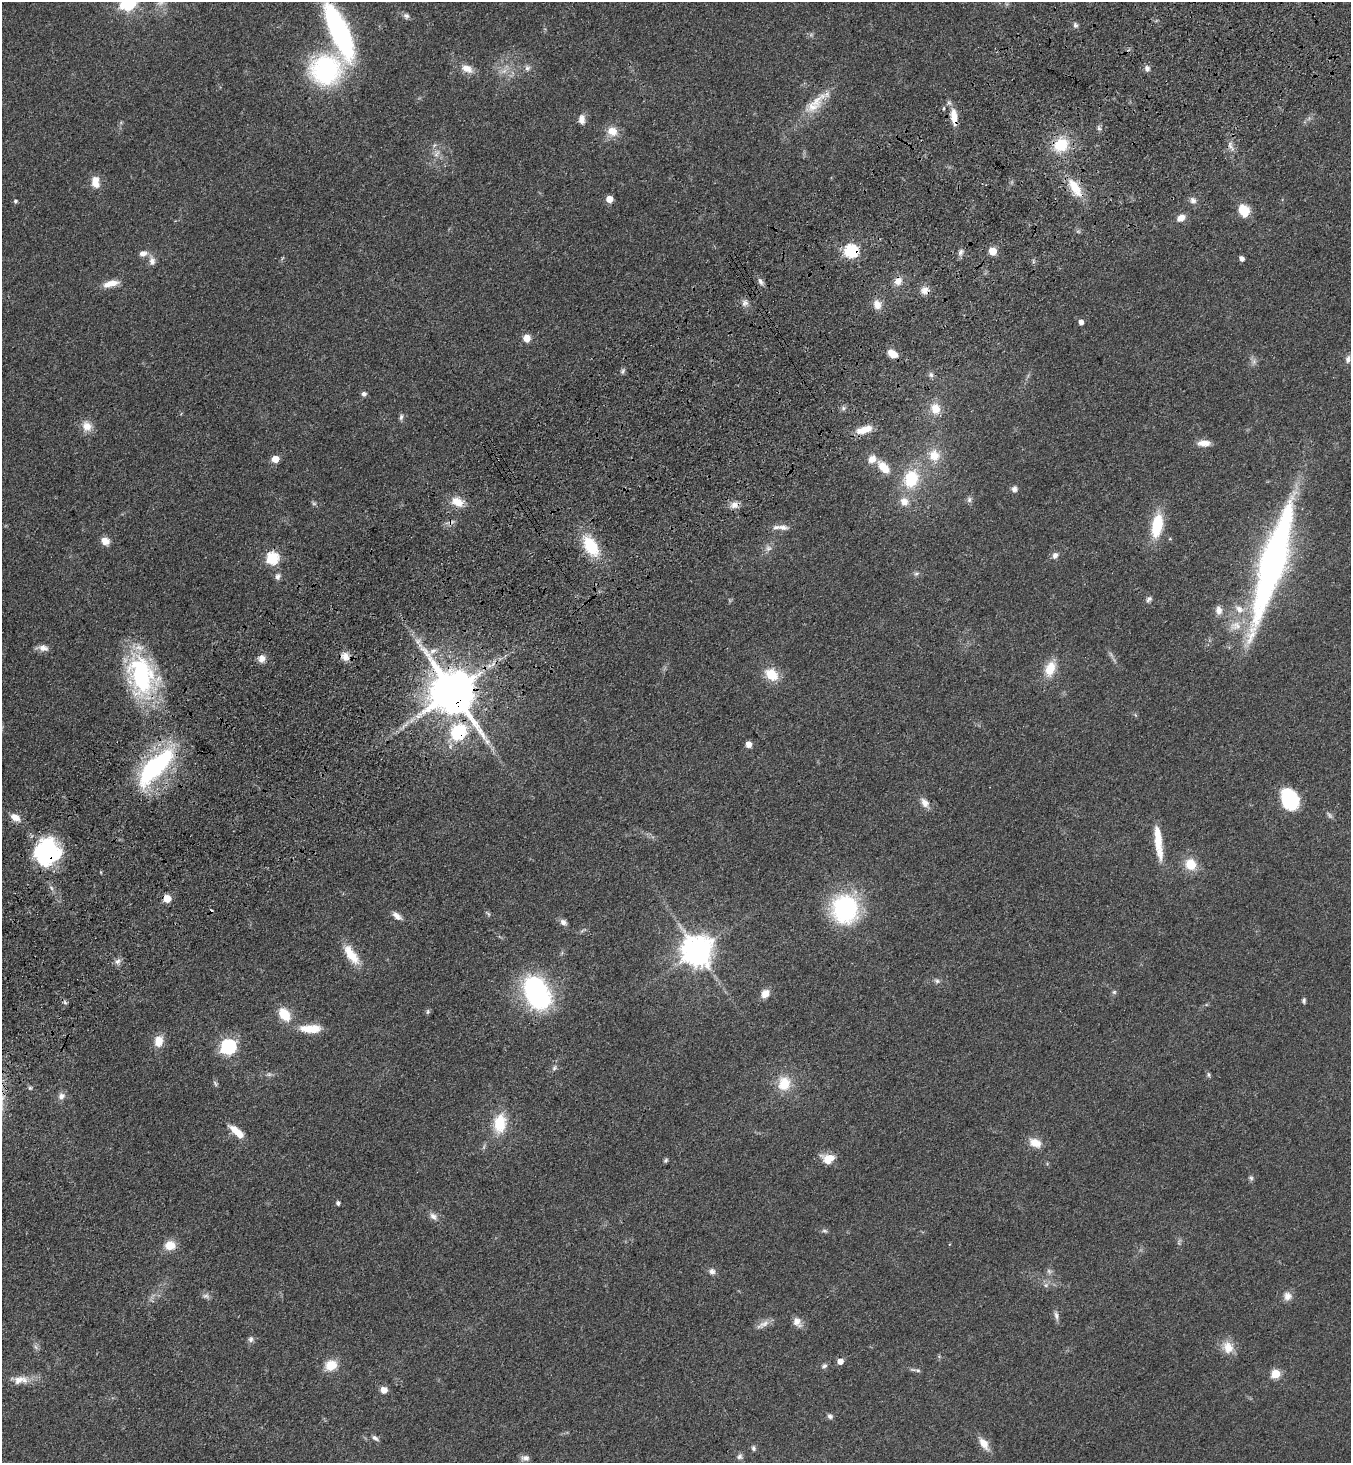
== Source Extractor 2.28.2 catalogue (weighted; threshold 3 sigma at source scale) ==
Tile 10 of 4 x 4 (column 2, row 3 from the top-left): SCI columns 1720-3068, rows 1563-3023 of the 6001 x 6046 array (HDU 1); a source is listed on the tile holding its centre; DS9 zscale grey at full resolution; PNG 1353 x 1465 px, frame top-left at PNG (2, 2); no overlay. Shown black and unused: <1% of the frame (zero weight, under 3 of 4 exposures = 6% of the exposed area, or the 3 px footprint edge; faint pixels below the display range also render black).
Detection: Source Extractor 2.28.2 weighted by HDU 2 'WHT'; one run over the whole footprint, this tile lists its part. Background 0.0589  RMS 0.006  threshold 0.0272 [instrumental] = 3 sigma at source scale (4.5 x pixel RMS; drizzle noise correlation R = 1.50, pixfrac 1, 0.05/0.05 arcsec/px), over >= 5 px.
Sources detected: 165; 5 too faint to see at this stretch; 1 inside a brighter object's white glare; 2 cosmic-ray / hot-pixel residue — not listed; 5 inside a brighter listed object's ellipse — not listed separately; the other 152 listed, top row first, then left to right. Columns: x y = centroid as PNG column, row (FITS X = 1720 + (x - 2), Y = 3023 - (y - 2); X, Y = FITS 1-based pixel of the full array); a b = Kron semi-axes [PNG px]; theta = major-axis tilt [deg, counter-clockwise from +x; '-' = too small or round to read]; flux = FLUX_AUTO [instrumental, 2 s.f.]
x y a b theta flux
127 2 7 7 - 180
406 16 9 7 -26 2
1075 25 8 6 -62 1.7
339 31 50 15 -67 140
811 35 7 4 -73 0.99
527 68 9 7 -64 2.2
1147 68 8 6 -74 2.5
467 69 17 10 -26 6.5
325 70 27 26 - 100
504 71 11 6 37 3.5
816 101 34 13 40 15
943 108 5 3 - 0.75
954 117 20 8 -83 9.7
582 119 11 8 -87 4.1
1099 128 7 5 -44 1.3
612 131 13 12 - 8.2
434 145 7 4 70 1.1
1061 145 19 16 38 22
1230 146 15 7 -68 3.7
437 153 14 6 49 3.3
95 182 15 9 -82 7.3
1075 187 27 11 -56 15
609 199 5 5 - 9.4
1193 200 10 8 -57 2.8
15 201 5 4 - 1.2
1244 210 14 11 -67 12
1181 218 9 7 34 5.2
851 251 7 6 - 88
992 251 5 5 - 16
960 252 9 7 65 2.2
143 253 11 8 9 3.5
1241 259 5 4 - 3.5
152 260 15 8 -76 3.8
1033 261 6 4 -72 0.95
760 281 11 6 -62 2.4
898 281 11 9 49 5.3
111 284 20 7 15 7.4
925 290 10 10 - 4.8
745 303 10 9 - 3
877 304 11 9 -70 5.7
1081 322 5 5 - 3.7
527 338 7 7 - 6.5
892 354 10 7 -35 8.3
1348 359 10 7 85 2.3
1254 361 9 7 90 2.3
623 371 8 5 65 1.4
931 375 8 6 -73 1.8
364 394 6 6 - 1.8
843 408 6 6 - 1.4
935 409 14 12 -66 9.2
401 417 9 6 75 1.6
87 426 14 12 -69 7.1
864 430 19 8 18 9.9
1204 443 15 7 1 5.9
934 455 16 14 -53 11
275 459 5 5 - 11
884 467 18 10 -47 11
911 479 22 18 68 27
1014 489 8 7 - 2.4
969 499 8 7 - 2
457 502 16 11 -22 9.5
904 502 13 11 -52 6.2
734 505 12 9 13 4.3
1157 526 25 11 80 28
783 527 16 7 -7 4.4
1170 539 5 3 - 0.54
105 541 10 8 -39 5.4
591 546 22 12 -59 29
768 548 10 8 54 2.9
1055 555 10 7 55 2.9
272 558 6 6 - 66
1273 562 126 22 73 260
916 574 8 5 28 1.5
277 576 9 8 - 2.4
1149 599 10 6 52 1.8
1219 610 11 8 -86 4.3
43 648 15 7 -7 3.7
345 656 11 10 - 5.2
261 658 9 9 - 4.3
1050 669 18 11 68 13
771 674 18 14 -40 13
141 676 51 33 -73 86
452 692 15 12 -56 3200
459 732 27 24 57 34
748 744 5 5 - 5.7
156 766 55 19 47 92
1289 799 19 15 -71 45
925 803 15 9 -56 4.7
15 817 13 8 -30 5.5
1158 838 30 9 -84 15
47 852 27 25 68 64
1191 864 13 12 - 13
167 899 5 5 - 15
845 908 26 23 89 91
488 913 10 4 -48 1.2
397 916 13 7 -39 3.6
563 922 9 7 -40 2.6
583 930 13 4 29 1.2
697 951 9 9 - 1100
351 955 28 11 -55 14
117 961 9 7 44 2.5
937 981 8 6 -25 1.8
1114 992 6 6 - 1.1
537 994 33 27 -56 87
765 994 9 7 49 6.4
1304 1001 7 5 85 1.2
65 1002 6 5 - 1.2
428 1012 7 6 - 1.1
284 1014 17 11 -55 13
308 1028 25 11 0 11
159 1041 13 10 78 8.4
228 1046 7 6 - 150
554 1068 8 6 76 1.7
269 1074 9 4 8 1.4
1208 1075 7 5 -88 1.1
215 1083 8 5 -54 1.2
784 1083 19 16 85 15
30 1088 6 5 - 1.1
61 1096 10 9 - 3.2
500 1123 24 15 81 19
237 1132 19 7 -42 10
1035 1143 16 11 -23 7.7
828 1158 15 10 -2 9.2
666 1160 6 5 - 1.1
1251 1178 7 6 - 1.3
338 1203 4 4 - 1.8
433 1216 12 8 -41 3.3
824 1231 8 5 -8 1.3
170 1245 11 10 - 9.5
712 1271 8 8 - 2.6
1049 1271 9 7 -52 1.9
1046 1285 8 6 2 2.1
205 1296 10 7 9 2.2
1287 1296 11 11 - 4.5
1056 1316 13 6 -79 2.5
797 1322 14 10 -54 4.5
763 1324 21 8 30 4.5
251 1339 8 7 - 2
1228 1347 18 14 -67 9.1
840 1361 5 5 - 6.4
331 1365 14 12 26 11
824 1366 8 6 42 1.7
918 1370 7 5 -1 1.4
1275 1374 5 5 - 25
19 1380 22 11 8 8.1
384 1390 7 6 - 5.4
830 1416 7 6 - 1.8
375 1438 10 5 -33 1.9
984 1444 18 8 -56 7.3
753 1448 7 5 -60 1.5
739 1456 8 7 - 2
525 1458 11 7 -4 3
Overlapping masked pixels (flux is a lower limit): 10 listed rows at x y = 954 117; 1075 187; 851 251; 925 290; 141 676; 452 692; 459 732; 156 766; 47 852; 167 899
Isophote crosses this tile's border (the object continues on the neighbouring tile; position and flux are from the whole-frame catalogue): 2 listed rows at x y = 127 2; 339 31